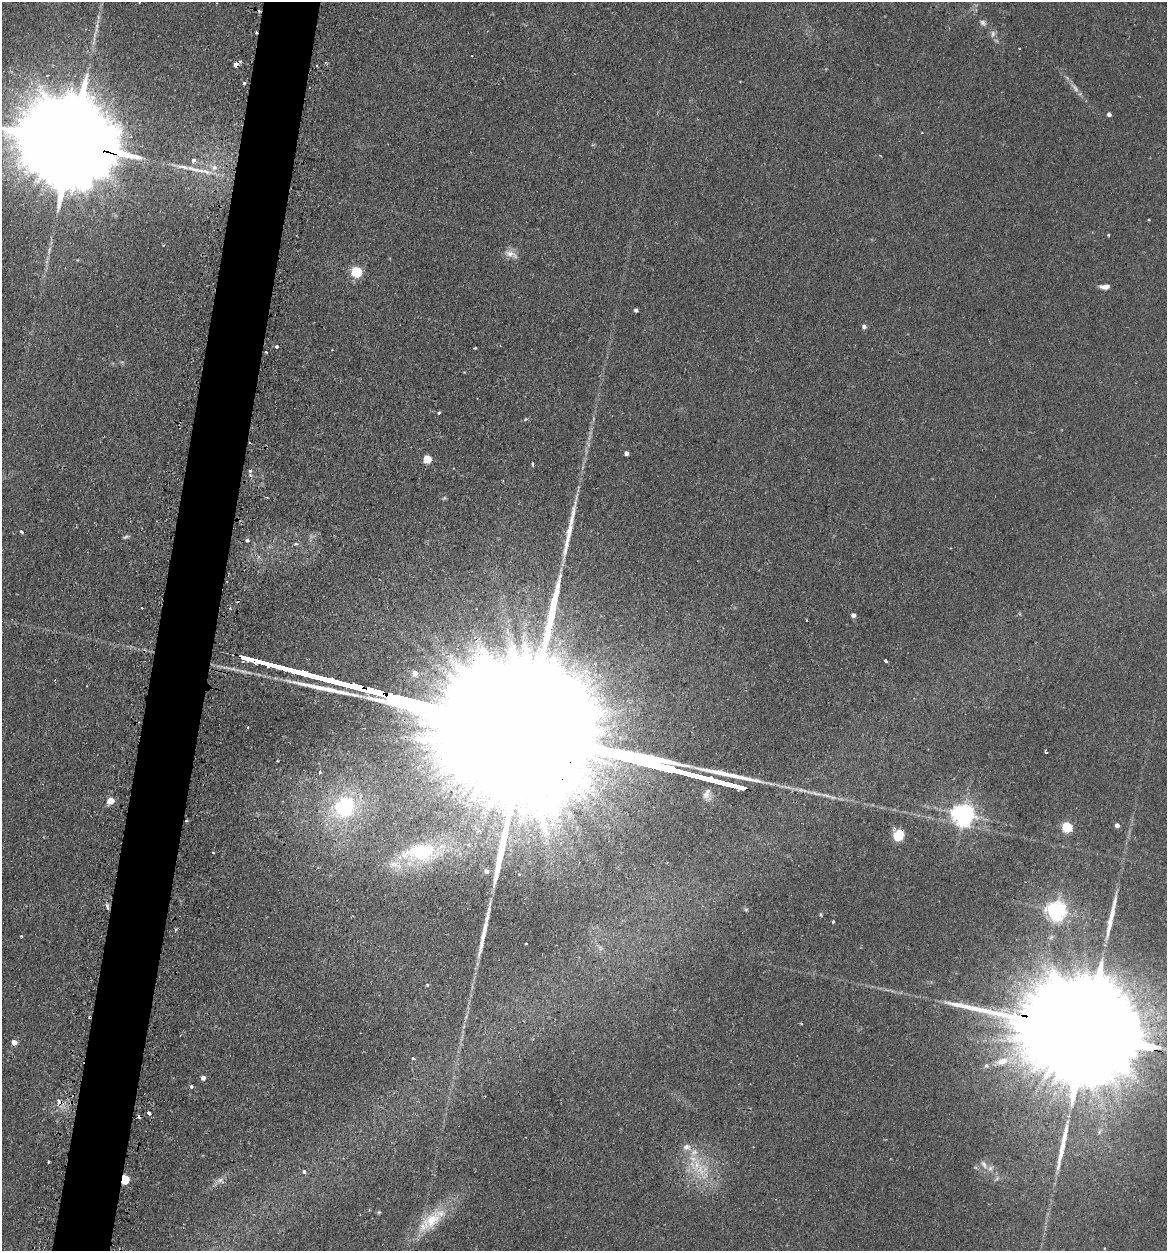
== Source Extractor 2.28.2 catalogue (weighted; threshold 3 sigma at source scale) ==
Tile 7 of 4 x 4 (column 3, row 2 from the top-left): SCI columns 2510-3674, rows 2703-3951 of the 5198 x 5223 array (HDU 1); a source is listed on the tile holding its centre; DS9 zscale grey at full resolution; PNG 1169 x 1253 px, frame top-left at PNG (2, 2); no overlay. Shown black and unused: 5% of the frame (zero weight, under 2 of 3 exposures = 3% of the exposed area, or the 3 px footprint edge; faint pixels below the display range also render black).
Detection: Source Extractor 2.28.2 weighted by HDU 2 'WHT'; one run over the whole footprint, this tile lists its part. Background 0.0425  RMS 0.0057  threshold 0.0255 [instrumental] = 3 sigma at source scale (4.5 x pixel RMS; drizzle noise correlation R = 1.50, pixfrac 1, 0.05/0.05 arcsec/px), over >= 5 px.
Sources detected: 99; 2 too faint to see at this stretch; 9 cosmic-ray / hot-pixel residue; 7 long thin detections or spike segments (spike, bleed or trail) — not listed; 5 inside a brighter listed object's ellipse — not listed separately; the other 76 listed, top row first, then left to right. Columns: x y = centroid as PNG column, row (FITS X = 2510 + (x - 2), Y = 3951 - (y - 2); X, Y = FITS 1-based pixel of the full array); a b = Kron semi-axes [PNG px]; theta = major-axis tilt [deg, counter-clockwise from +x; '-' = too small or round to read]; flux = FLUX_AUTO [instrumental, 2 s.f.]
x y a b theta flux
983 23 10 7 -31 2.1
256 33 3 2 - 2.7
993 34 10 6 87 2.1
236 64 4 4 - 10
244 83 3 3 - 2.2
1075 87 17 6 -50 3.6
1109 114 4 4 - 2.2
74 143 48 20 -15 25000
193 160 5 4 - 3.1
214 167 10 8 16 4.7
1108 235 4 3 - 0.51
511 254 21 8 -20 4.5
357 272 5 5 - 56
1105 287 10 5 2 3.5
636 310 4 4 - 1.6
864 326 5 5 - 2.2
276 347 3 3 - 3.3
475 348 3 2 - 0.66
266 352 3 2 - 0.53
439 413 3 3 - 1.3
526 419 5 4 - 0.95
626 453 4 4 - 2.3
427 459 5 5 - 19
250 471 4 4 - 1.3
21 532 3 3 - 8.6
126 537 8 4 22 1.1
247 540 4 4 - 1.1
296 544 5 4 - 1.1
853 615 5 5 - 1.9
508 632 15 4 -74 3.5
524 635 10 6 69 2.8
886 661 3 3 - 3.3
415 673 6 6 - 4.7
356 687 18 3 -13 2900
376 692 17 3 -15 3900
248 727 3 2 - 1.1
1046 752 4 3 - 1.4
277 761 3 2 - 0.63
320 772 3 3 - 1.3
111 801 5 5 - 11
345 807 31 26 53 52
963 814 7 7 - 480
529 817 10 8 -27 3.9
186 821 3 3 - 1.2
1117 825 5 4 - 3
1067 827 5 5 - 42
899 835 9 8 - 15
421 853 62 27 7 58
486 871 5 5 - 2.4
519 874 3 3 - 0.89
107 906 10 4 -75 1.6
746 910 5 5 - 0.78
1056 911 7 6 - 320
833 921 3 3 - 1.3
526 943 3 2 - 0.54
600 948 7 6 - 1.5
427 985 4 4 - 0.57
464 1026 6 4 72 0.91
1086 1032 96 20 -15 58000
14 1042 5 4 - 4.6
413 1058 4 3 - 0.98
1002 1061 19 10 18 8.8
203 1078 4 4 - 2.6
191 1086 4 4 - 0.94
59 1102 12 7 -82 5.9
149 1113 4 3 - 2.8
686 1147 10 9 - 3.7
48 1162 3 3 - 1.1
984 1165 14 7 -59 3.8
702 1170 24 20 40 21
304 1172 5 5 - 1.3
997 1178 8 4 46 1.4
125 1179 5 4 - 30
220 1180 12 7 -16 2.6
379 1212 6 4 43 0.64
432 1220 31 20 53 21
Overlapping masked pixels (flux is a lower limit): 10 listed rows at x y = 256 33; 236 64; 74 143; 356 687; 376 692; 186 821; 899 835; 1086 1032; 59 1102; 125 1179
Isophote crosses this tile's border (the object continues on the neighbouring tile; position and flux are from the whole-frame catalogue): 2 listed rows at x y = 74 143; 1086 1032